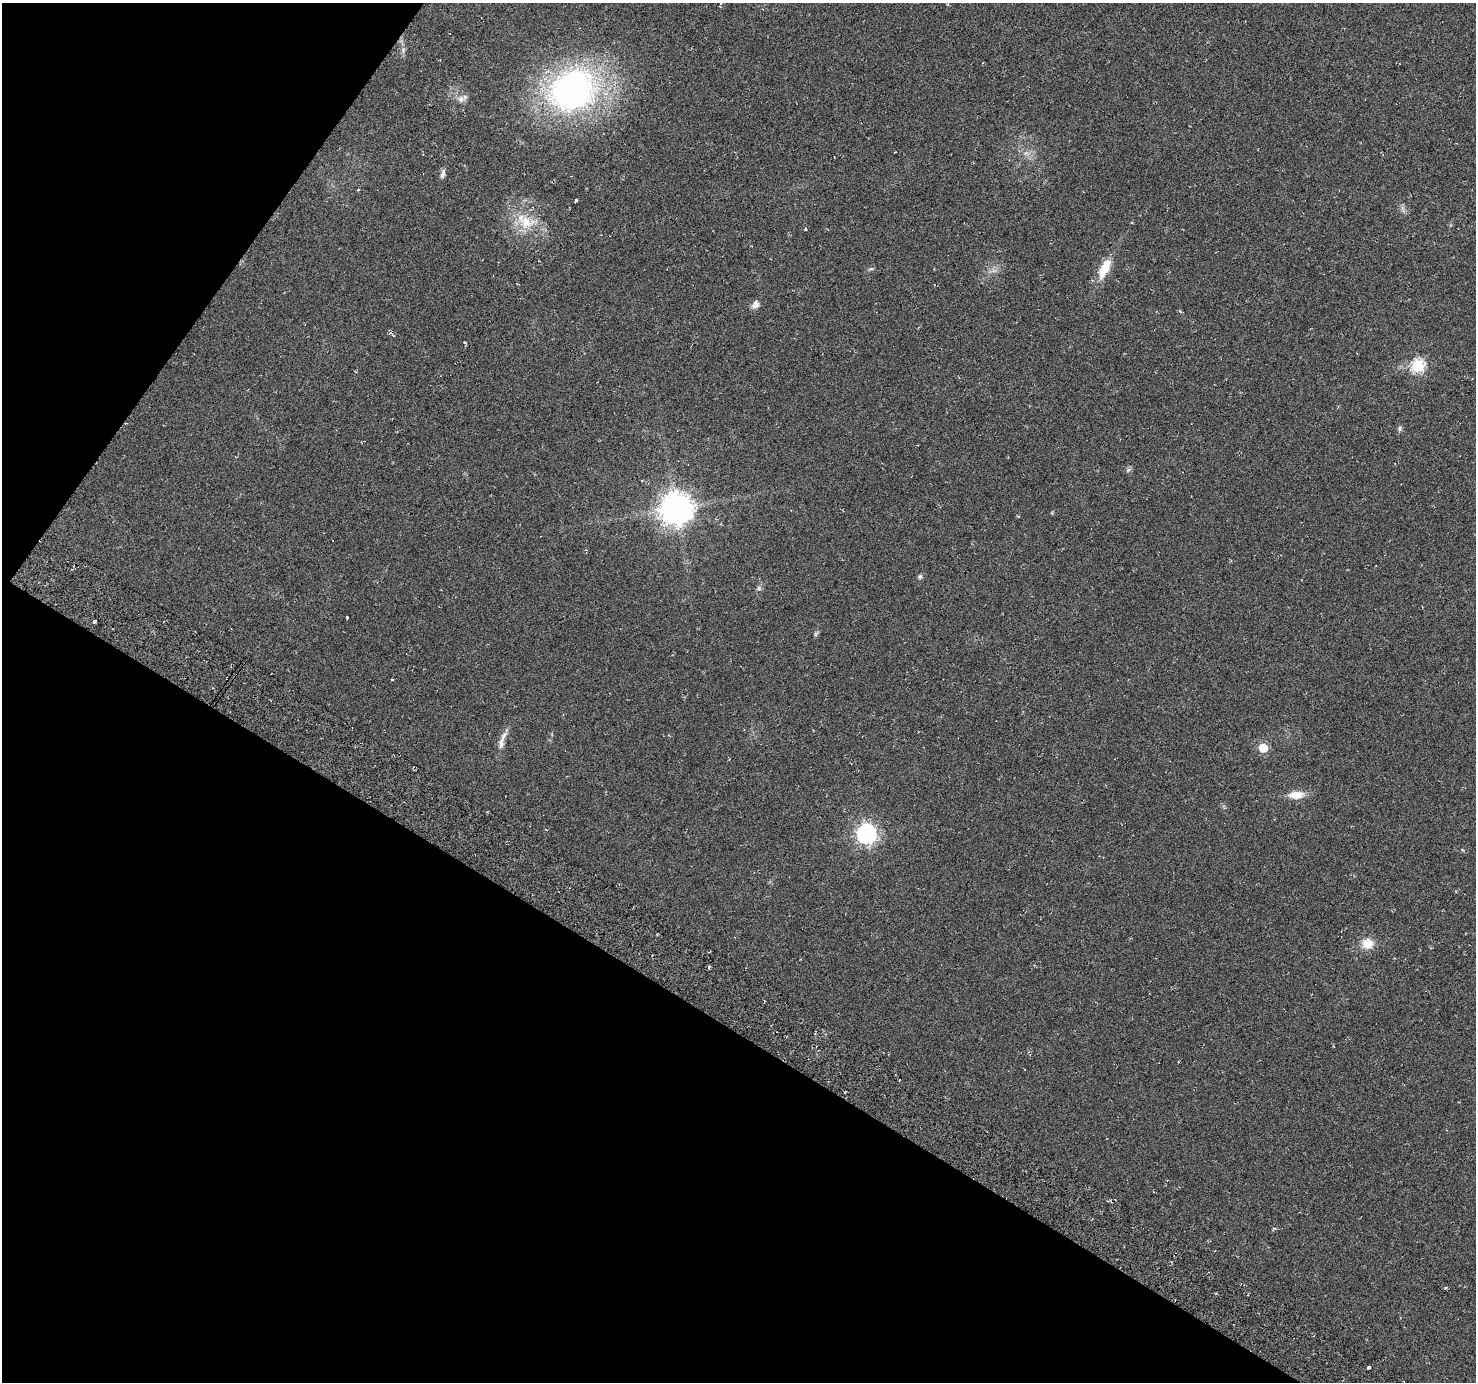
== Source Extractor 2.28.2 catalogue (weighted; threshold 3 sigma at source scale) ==
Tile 9 of 4 x 4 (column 1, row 3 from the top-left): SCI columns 35-1508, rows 1619-2998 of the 5972 x 6063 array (HDU 1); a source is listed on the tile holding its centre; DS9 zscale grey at full resolution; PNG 1478 x 1384 px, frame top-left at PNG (2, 3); no overlay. Shown black and unused: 32% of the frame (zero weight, under 3 of 6 exposures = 3% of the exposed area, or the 3 px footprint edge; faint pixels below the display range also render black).
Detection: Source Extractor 2.28.2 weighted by HDU 2 'WHT'; one run over the whole footprint, this tile lists its part. Background -0.00391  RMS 0.0056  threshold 0.0231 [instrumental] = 3 sigma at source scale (4.09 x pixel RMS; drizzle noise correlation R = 1.36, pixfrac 0.8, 0.0396/0.0396 arcsec/px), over >= 5 px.
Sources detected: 35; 1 inside a brighter listed object's ellipse — not listed separately; the other 34 listed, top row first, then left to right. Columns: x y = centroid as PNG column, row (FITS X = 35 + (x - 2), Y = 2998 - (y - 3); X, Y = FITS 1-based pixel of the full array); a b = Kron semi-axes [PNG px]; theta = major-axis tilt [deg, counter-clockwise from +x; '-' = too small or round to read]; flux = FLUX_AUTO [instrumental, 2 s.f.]
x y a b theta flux
947 4 4 3 - 0.44
403 50 8 6 73 1.5
572 90 63 51 25 150
461 99 10 8 65 2.8
1026 153 6 5 - 1.4
443 174 11 5 78 2
358 190 3 3 - 0.47
576 200 3 3 - 0.77
1403 209 12 3 -80 1.3
526 222 26 18 -6 15
805 229 3 3 - 0.52
1105 268 26 10 64 11
994 271 7 5 0 1.6
756 305 11 8 33 2.8
465 343 5 2 - 0.62
1418 366 7 6 - 61
1400 428 7 6 - 1.1
1128 470 7 4 45 1
676 508 10 10 - 890
920 577 7 6 - 1
759 588 7 6 - 1.3
347 618 3 2 - 0.53
95 621 4 3 - 1.3
816 634 7 5 61 0.9
392 679 4 2 - 0.39
501 743 15 7 83 2.9
1263 748 5 5 - 18
1296 795 20 9 2 6.6
866 834 8 7 - 230
1367 944 14 13 - 7.2
709 967 4 3 - 0.95
1274 1228 5 4 - 0.76
1445 1288 4 3 - 0.53
1368 1367 3 3 - 1.2